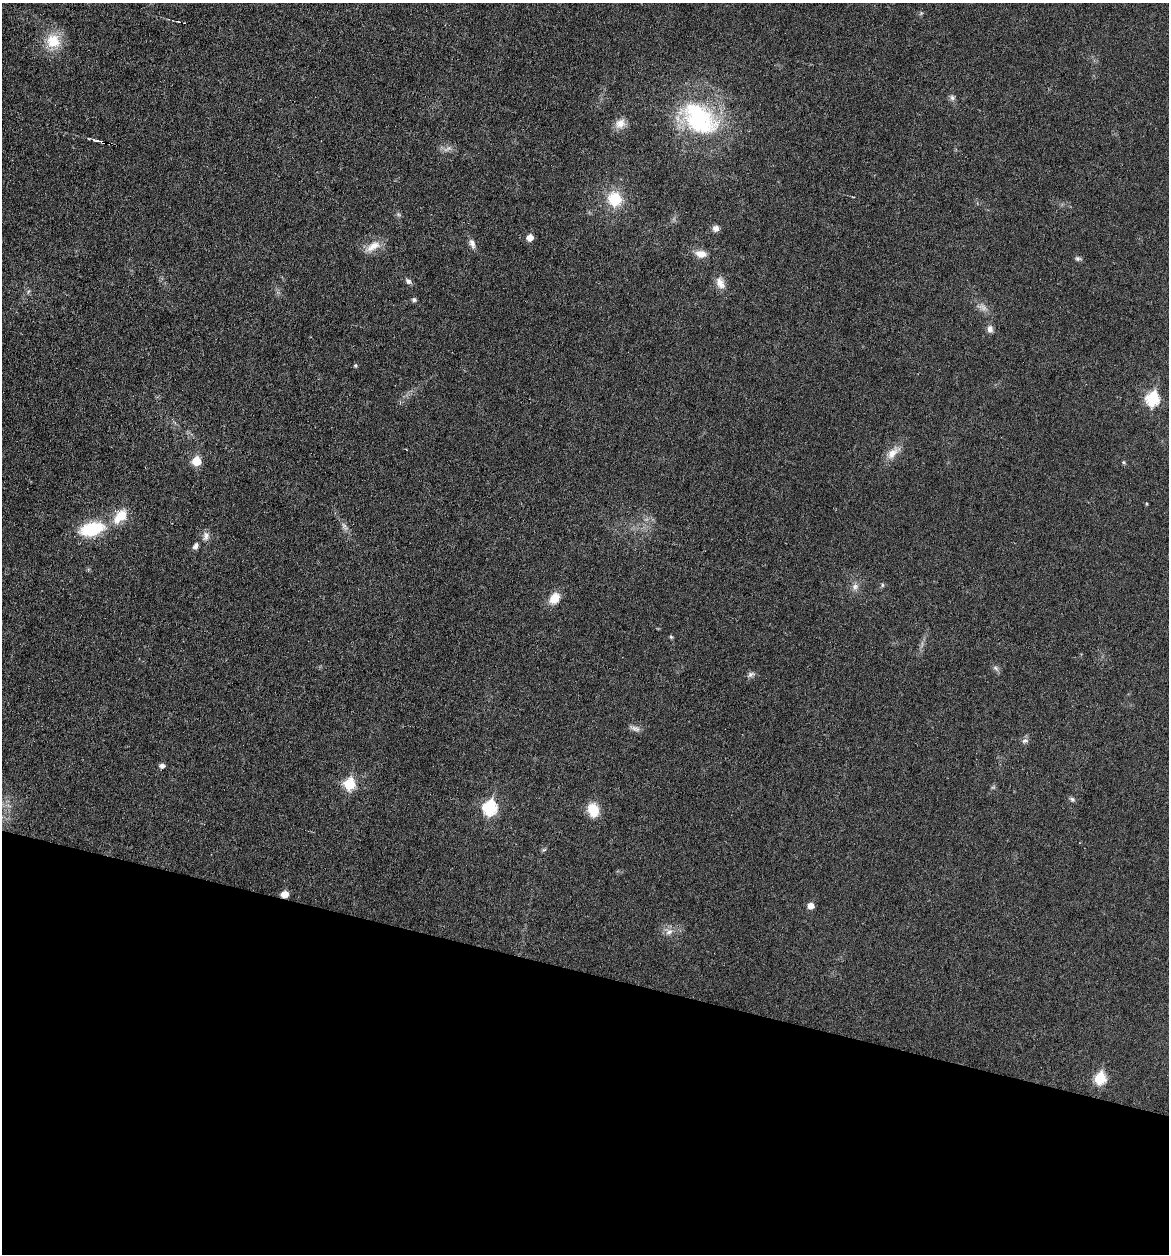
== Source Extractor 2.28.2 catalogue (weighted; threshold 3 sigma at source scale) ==
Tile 15 of 4 x 4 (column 3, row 4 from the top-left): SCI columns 2451-3617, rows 2-1253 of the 5027 x 5007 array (HDU 1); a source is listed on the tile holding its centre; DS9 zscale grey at full resolution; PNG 1171 x 1256 px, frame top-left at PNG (2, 3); no overlay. Shown black and unused: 22% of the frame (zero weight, under 3 of 6 exposures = <1% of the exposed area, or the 3 px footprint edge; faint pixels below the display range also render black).
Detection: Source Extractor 2.28.2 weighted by HDU 2 'WHT'; one run over the whole footprint, this tile lists its part. Background 0.0454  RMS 0.0044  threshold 0.0179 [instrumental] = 3 sigma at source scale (4.09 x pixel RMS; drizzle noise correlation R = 1.36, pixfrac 0.8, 0.05/0.05 arcsec/px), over >= 5 px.
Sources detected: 50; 2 too faint to see at this stretch — not listed; the other 48 listed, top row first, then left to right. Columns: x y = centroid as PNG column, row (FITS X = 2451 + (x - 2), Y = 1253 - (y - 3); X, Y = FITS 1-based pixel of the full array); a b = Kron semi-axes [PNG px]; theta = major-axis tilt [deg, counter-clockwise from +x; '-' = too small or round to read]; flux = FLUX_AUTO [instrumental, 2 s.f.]
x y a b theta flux
178 21 4 2 - 0.28
53 41 19 18 - 11
952 98 8 7 - 1.2
699 118 51 33 -39 51
620 123 15 11 39 3.8
97 141 15 4 -11 1.7
447 149 14 5 35 1.6
615 199 19 17 -72 12
399 215 7 4 -19 0.66
716 228 7 7 - 2
530 237 6 5 - 4.5
472 243 13 7 -71 2.2
373 246 22 10 28 5.2
701 254 15 9 -9 3.9
1078 259 8 6 -1 0.94
408 281 9 6 -45 1.3
720 283 17 10 -62 3.8
414 300 5 4 - 1.1
990 329 9 7 -88 1.9
355 365 5 5 - 0.59
1152 399 7 6 - 46
892 453 18 10 50 4.9
196 461 6 6 - 11
1124 462 5 4 - 0.52
1147 504 5 3 - 0.33
120 516 21 12 44 8.5
344 526 12 5 -55 1.7
92 529 27 14 13 22
206 536 13 8 82 2.2
195 546 9 6 53 1.4
882 585 6 4 -90 0.58
855 586 10 7 60 1.9
554 598 13 10 52 6.1
671 637 5 4 - 0.62
995 668 9 5 -28 1.1
750 674 7 6 - 1.2
635 728 14 7 -16 1.9
1025 740 9 7 19 1.4
162 766 5 5 - 1.7
349 784 7 6 - 24
1072 799 7 6 - 0.93
489 808 8 7 - 50
593 810 15 11 -75 8.6
544 850 6 4 2 0.6
285 894 5 5 - 5.9
810 906 6 5 - 3.6
669 932 11 7 27 2.4
1100 1078 7 6 - 26
Overlapping masked pixels (flux is a lower limit): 2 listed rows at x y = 97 141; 285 894